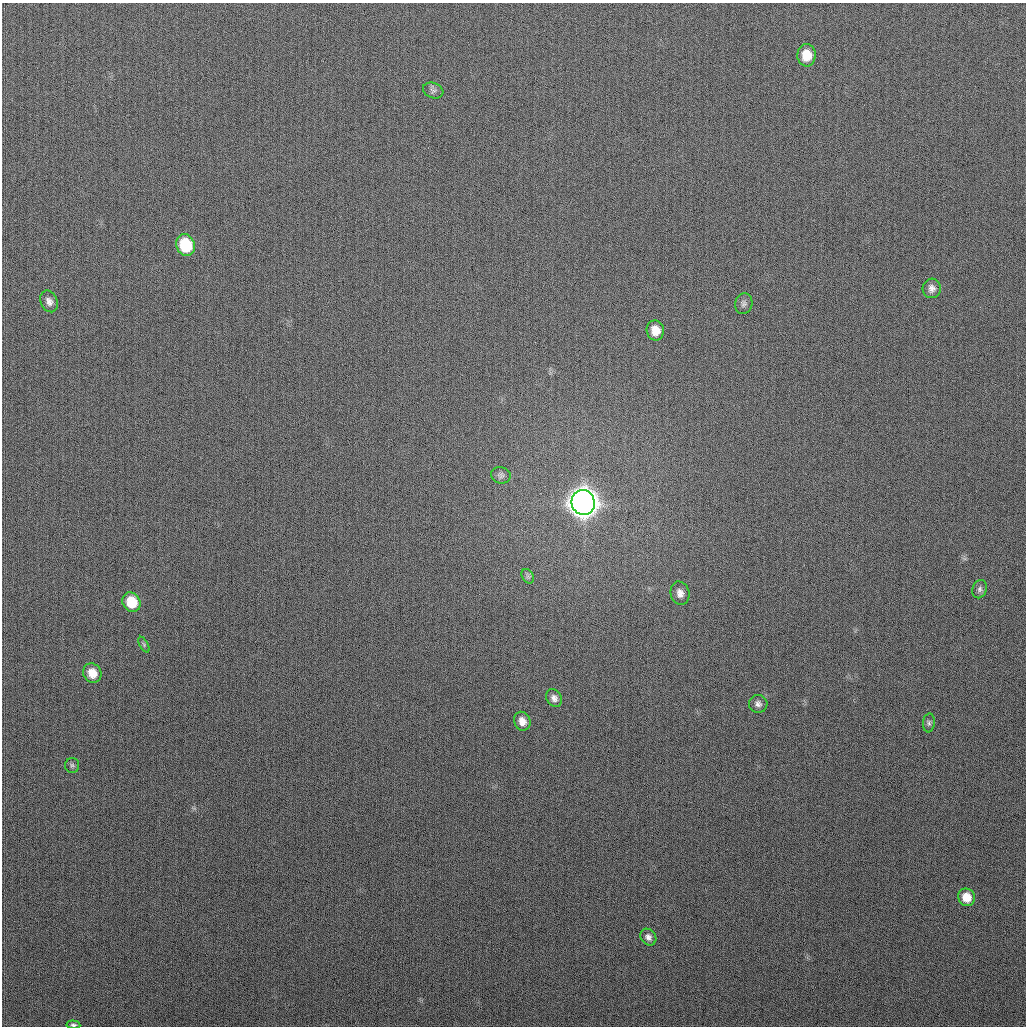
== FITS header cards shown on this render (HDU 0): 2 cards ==
NAXIS1  =                 1024
NAXIS2  =                 1024

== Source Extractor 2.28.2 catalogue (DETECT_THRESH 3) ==
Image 1024 x 1024 px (HDU 0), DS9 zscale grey, 1 PNG px = 1 image px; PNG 1028 x 1028 px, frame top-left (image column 1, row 1024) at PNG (2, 3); each listed source drawn as its Kron ellipse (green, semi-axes under 4 px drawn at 4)
Background 267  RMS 10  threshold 31.3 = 3 sigma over >= 5 px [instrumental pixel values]
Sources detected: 23; all 23 listed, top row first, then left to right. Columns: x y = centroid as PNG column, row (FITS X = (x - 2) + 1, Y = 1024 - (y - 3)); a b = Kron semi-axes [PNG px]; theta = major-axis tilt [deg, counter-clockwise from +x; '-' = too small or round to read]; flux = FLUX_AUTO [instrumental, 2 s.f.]
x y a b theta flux
806 55 11 9 88 1.4e+04
433 90 10 7 -19 2.1e+03
185 245 11 9 -68 3.6e+04
932 288 9 9 - 3.8e+03
49 301 11 8 -64 3.9e+03
744 304 10 8 76 2.6e+03
655 330 10 8 -79 9.3e+03
501 475 10 8 -14 2.3e+03
583 502 12 11 - 1.5e+06
528 576 8 5 -59 1.6e+03
980 589 9 7 69 2.2e+03
680 593 12 9 -74 4.9e+03
131 602 10 8 -61 1.9e+04
144 645 8 4 -60 1.1e+03
92 673 10 9 - 9.5e+03
554 698 9 7 -55 3.4e+03
758 704 9 9 - 3.0e+03
522 721 10 8 -66 6.1e+03
929 723 9 6 84 1.8e+03
72 765 7 7 - 1.6e+03
967 897 9 8 - 1.2e+04
648 937 9 7 -49 3.2e+03
73 1025 7 4 -6 1.7e+03
At the frame edge (FLAGS 8, measured only in part): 1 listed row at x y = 73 1025